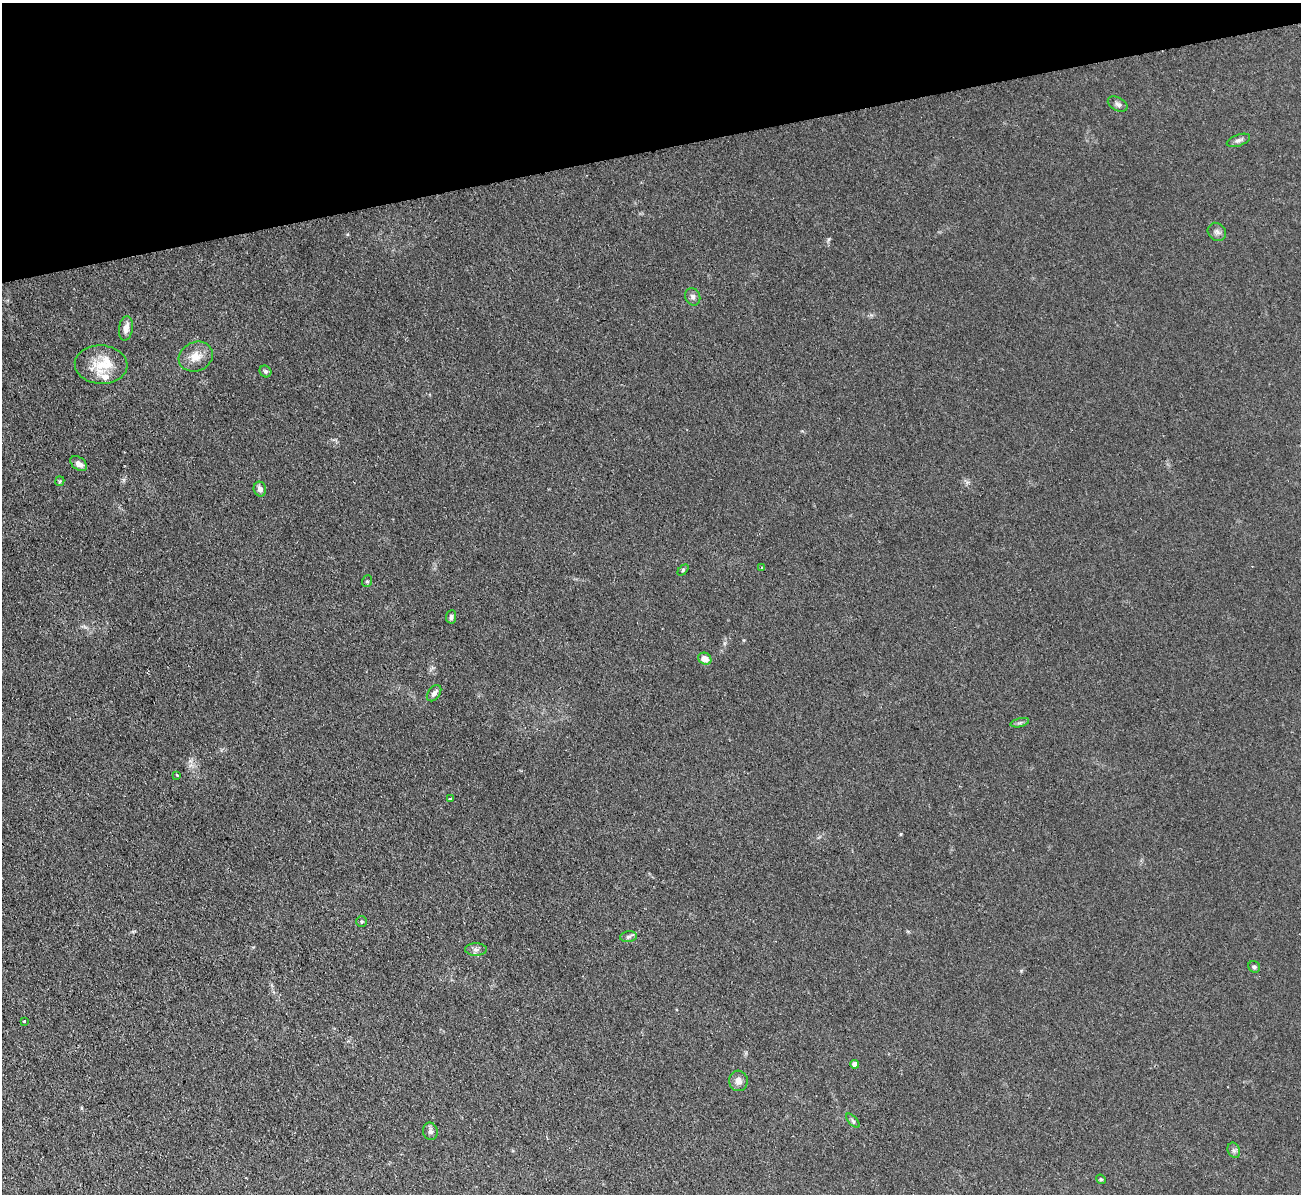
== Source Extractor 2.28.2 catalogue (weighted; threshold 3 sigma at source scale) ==
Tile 3 of 4 x 4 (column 3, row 1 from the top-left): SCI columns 2597-3895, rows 3719-4910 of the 5208 x 5178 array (HDU 1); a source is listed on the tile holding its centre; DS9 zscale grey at full resolution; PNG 1303 x 1196 px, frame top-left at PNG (2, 3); each listed source drawn as its Kron ellipse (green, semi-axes under 4 px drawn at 4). Shown black and unused: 12% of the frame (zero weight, under 2 of 3 exposures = <1% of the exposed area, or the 3 px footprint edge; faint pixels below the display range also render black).
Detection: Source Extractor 2.28.2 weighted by HDU 2 'WHT'; one run over the whole footprint, this tile lists its part. Background 0.0582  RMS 0.0063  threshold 0.0282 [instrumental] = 3 sigma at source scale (4.5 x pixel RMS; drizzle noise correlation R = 1.50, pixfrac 1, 0.05/0.05 arcsec/px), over >= 5 px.
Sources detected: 34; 3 inside a brighter listed object's ellipse — not listed separately; the other 31 listed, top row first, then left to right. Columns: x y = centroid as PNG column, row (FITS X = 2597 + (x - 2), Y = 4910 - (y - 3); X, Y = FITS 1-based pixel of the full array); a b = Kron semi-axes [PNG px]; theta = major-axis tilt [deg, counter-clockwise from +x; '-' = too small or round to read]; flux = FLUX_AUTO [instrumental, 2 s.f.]
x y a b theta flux
1118 104 10 6 -27 2
1238 140 12 5 20 2.1
1217 232 10 8 -45 2.3
693 297 9 7 -68 2.2
126 328 12 7 81 5
196 357 17 14 24 8.3
101 365 26 19 -4 15
265 371 6 5 - 1.1
79 464 9 6 -38 3.6
60 481 5 4 - 0.74
260 489 7 6 - 3.2
762 567 4 3 - 0.5
683 570 6 4 47 0.83
367 581 6 5 - 0.94
451 617 6 5 - 1.7
705 659 7 5 -28 5.2
434 693 9 5 52 2.8
1020 723 9 4 13 1.2
177 775 3 2 - 0.63
450 799 4 2 - 0.5
362 922 5 5 - 0.97
628 937 8 5 6 1.7
476 950 11 6 -1 2.3
1254 967 6 5 - 1.6
24 1021 3 2 - 0.99
855 1064 4 4 - 4.9
738 1081 10 9 - 3.8
853 1121 9 4 -48 1.2
430 1131 9 7 -79 2
1234 1150 8 6 -68 1.6
1101 1179 5 4 - 0.84